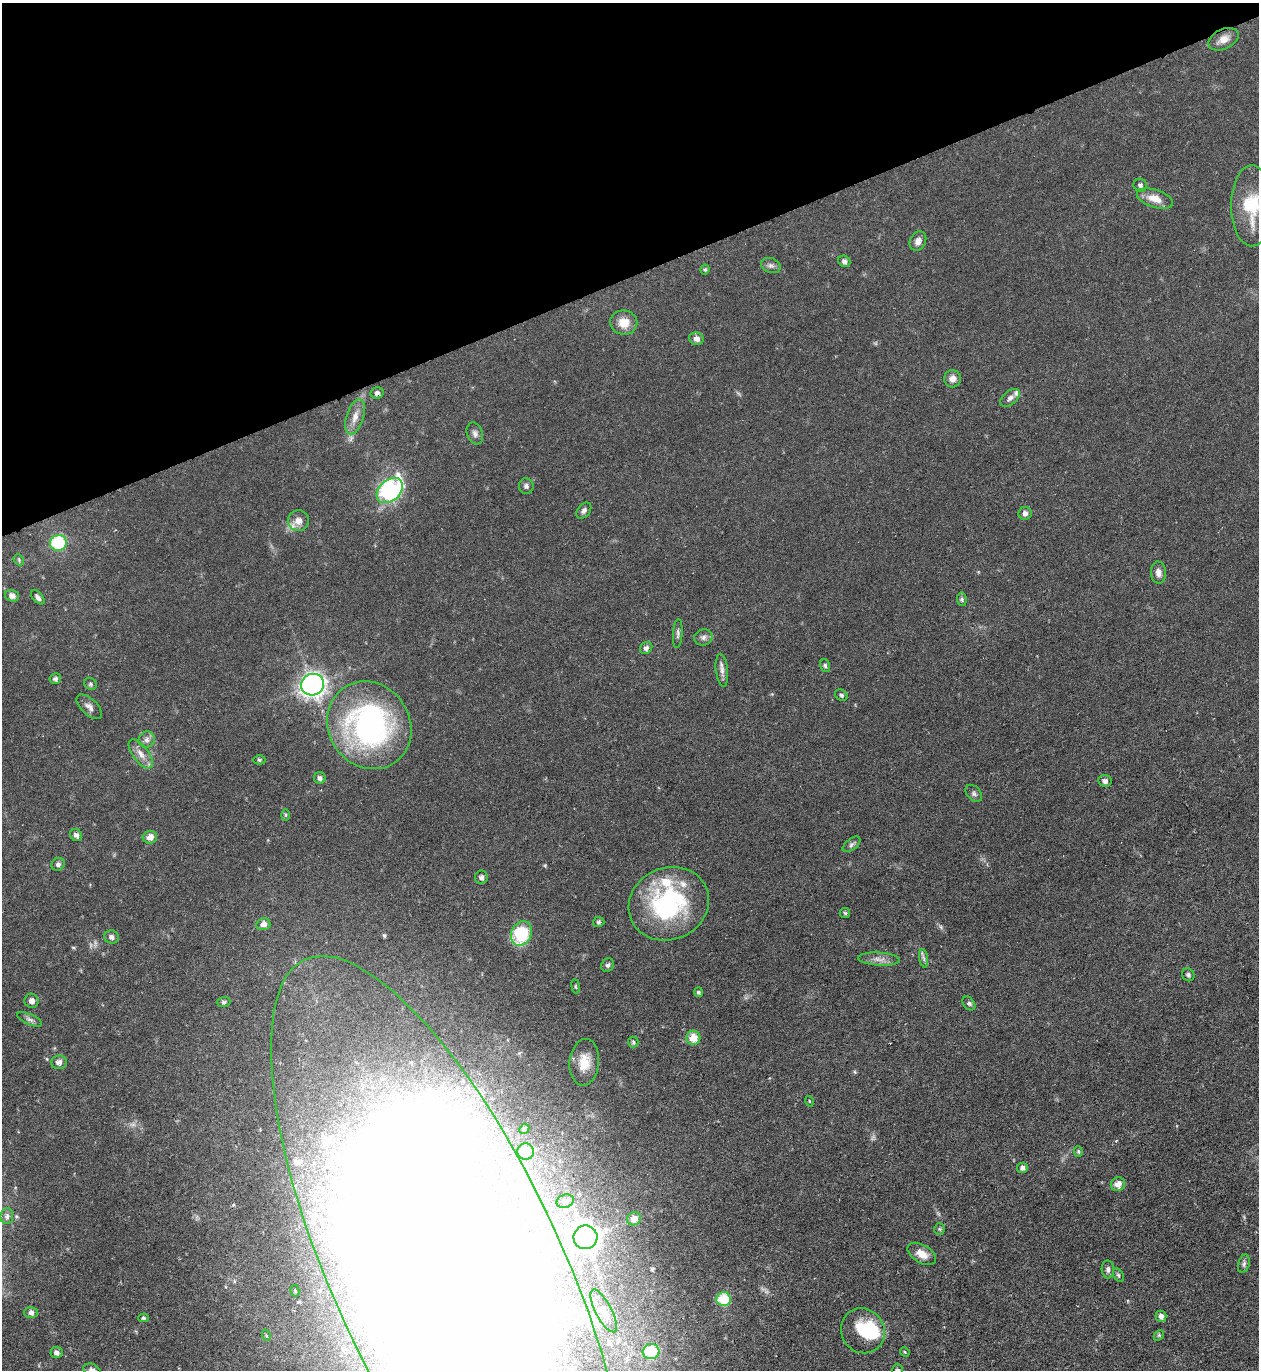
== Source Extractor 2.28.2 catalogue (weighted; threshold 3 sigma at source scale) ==
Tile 3 of 4 x 4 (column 3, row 1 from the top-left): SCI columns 2665-3921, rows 4104-5471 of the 5460 x 5473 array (HDU 1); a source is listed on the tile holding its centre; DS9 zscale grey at full resolution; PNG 1261 x 1372 px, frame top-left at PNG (2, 3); each listed source drawn as its Kron ellipse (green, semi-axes under 4 px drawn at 4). Shown black and unused: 20% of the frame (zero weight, under 4 of 8 exposures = <1% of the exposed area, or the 3 px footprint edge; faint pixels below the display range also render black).
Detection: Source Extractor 2.28.2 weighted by HDU 2 'WHT'; one run over the whole footprint, this tile lists its part. Background 0.0583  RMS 0.0049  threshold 0.02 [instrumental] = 3 sigma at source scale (4.09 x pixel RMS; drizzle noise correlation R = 1.36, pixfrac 0.8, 0.05/0.05 arcsec/px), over >= 5 px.
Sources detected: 117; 1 too faint to see at this stretch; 10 inside a brighter object's white glare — neither listed nor drawn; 7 inside a brighter listed object's ellipse — not listed separately; the other 99 listed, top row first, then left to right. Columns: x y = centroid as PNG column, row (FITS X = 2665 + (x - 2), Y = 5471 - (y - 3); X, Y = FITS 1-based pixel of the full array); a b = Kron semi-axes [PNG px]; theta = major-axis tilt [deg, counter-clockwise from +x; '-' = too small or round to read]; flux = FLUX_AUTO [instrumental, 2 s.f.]
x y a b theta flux
1223 39 16 9 26 4.2
1140 185 7 6 - 1.2
1155 199 19 9 -18 6
1252 206 40 21 90 21
918 241 10 7 62 2.7
844 261 6 5 - 1.3
771 266 10 7 -19 1.6
705 270 5 4 - 0.74
624 323 13 12 - 6.5
696 339 7 6 - 2.6
952 379 8 8 - 2.7
377 393 7 5 11 1.5
1010 398 11 6 41 1.9
355 417 18 8 72 4.3
475 433 11 7 -70 1.7
526 486 7 7 - 1.4
390 490 15 10 41 67
584 511 9 6 50 1.4
1025 513 6 6 - 1.7
298 521 10 10 - 4.1
58 543 8 8 - 24
19 560 6 4 -50 0.73
1158 573 11 7 -86 2.5
12 596 7 5 -17 2.4
38 597 8 5 -48 1.5
962 599 7 5 -83 0.87
678 634 14 4 86 1.3
703 637 9 8 - 1.8
646 648 6 5 - 1.5
825 665 6 4 -73 0.85
722 670 16 6 -83 2.3
55 679 6 5 - 1.3
90 684 7 5 -36 0.89
313 685 11 10 - 200
841 695 7 5 -34 0.82
89 707 16 8 -43 2.4
369 725 45 40 -57 110
147 740 8 7 - 2
141 754 17 8 -53 3.9
259 760 6 4 -1 0.72
320 778 6 5 - 1.4
1105 781 6 5 - 1.7
974 793 10 6 -46 1.3
286 815 5 4 - 0.56
76 835 6 5 - 1.5
150 837 7 6 - 4.2
851 844 10 5 39 1.3
58 864 7 6 - 1.3
481 877 7 6 - 1.5
669 904 41 36 25 61
845 913 5 5 - 0.75
599 922 6 5 - 0.9
263 924 7 6 - 3.1
521 933 12 10 64 25
111 937 7 6 - 1.6
924 958 9 4 -81 1.2
879 959 21 6 -3 3.2
608 965 7 6 - 1.1
1188 975 7 6 - 0.99
576 986 7 3 -82 0.63
698 992 4 4 - 0.86
31 1001 7 7 - 2.1
224 1002 7 5 2 0.96
969 1003 8 5 -49 1
29 1019 13 5 -24 1.6
693 1038 7 7 - 7.9
633 1042 5 5 - 0.76
59 1062 8 7 - 2
584 1062 23 14 85 9.1
809 1101 5 3 - 0.36
524 1129 5 4 - 1.3
1078 1151 5 4 - 0.58
526 1152 8 8 - 6.3
1023 1168 5 5 - 1.6
1118 1184 7 6 - 4.2
565 1201 9 6 17 1.8
7 1216 8 6 82 1.6
634 1219 7 6 - 4.7
939 1229 6 5 - 0.69
585 1237 12 12 - 210
922 1254 16 9 -31 4.7
1244 1264 9 5 75 1.3
1108 1269 9 6 -86 1.4
1118 1275 7 4 -60 0.81
450 1277 349 115 -65 1800
295 1291 6 4 -76 0.63
724 1299 7 7 - 16
604 1311 24 8 -62 4.9
31 1313 7 5 0 1.8
1161 1316 5 5 - 2
143 1318 5 4 - 0.73
863 1331 23 21 -57 19
266 1335 6 3 -72 0.47
1159 1335 6 4 46 0.64
57 1352 6 5 - 1.7
651 1352 8 7 - 16
905 1352 5 4 - 0.48
92 1370 9 6 -25 1.8
897 1370 6 5 - 1.6
Isophote crosses this tile's border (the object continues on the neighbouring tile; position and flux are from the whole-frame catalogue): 4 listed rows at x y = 1252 206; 450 1277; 92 1370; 897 1370